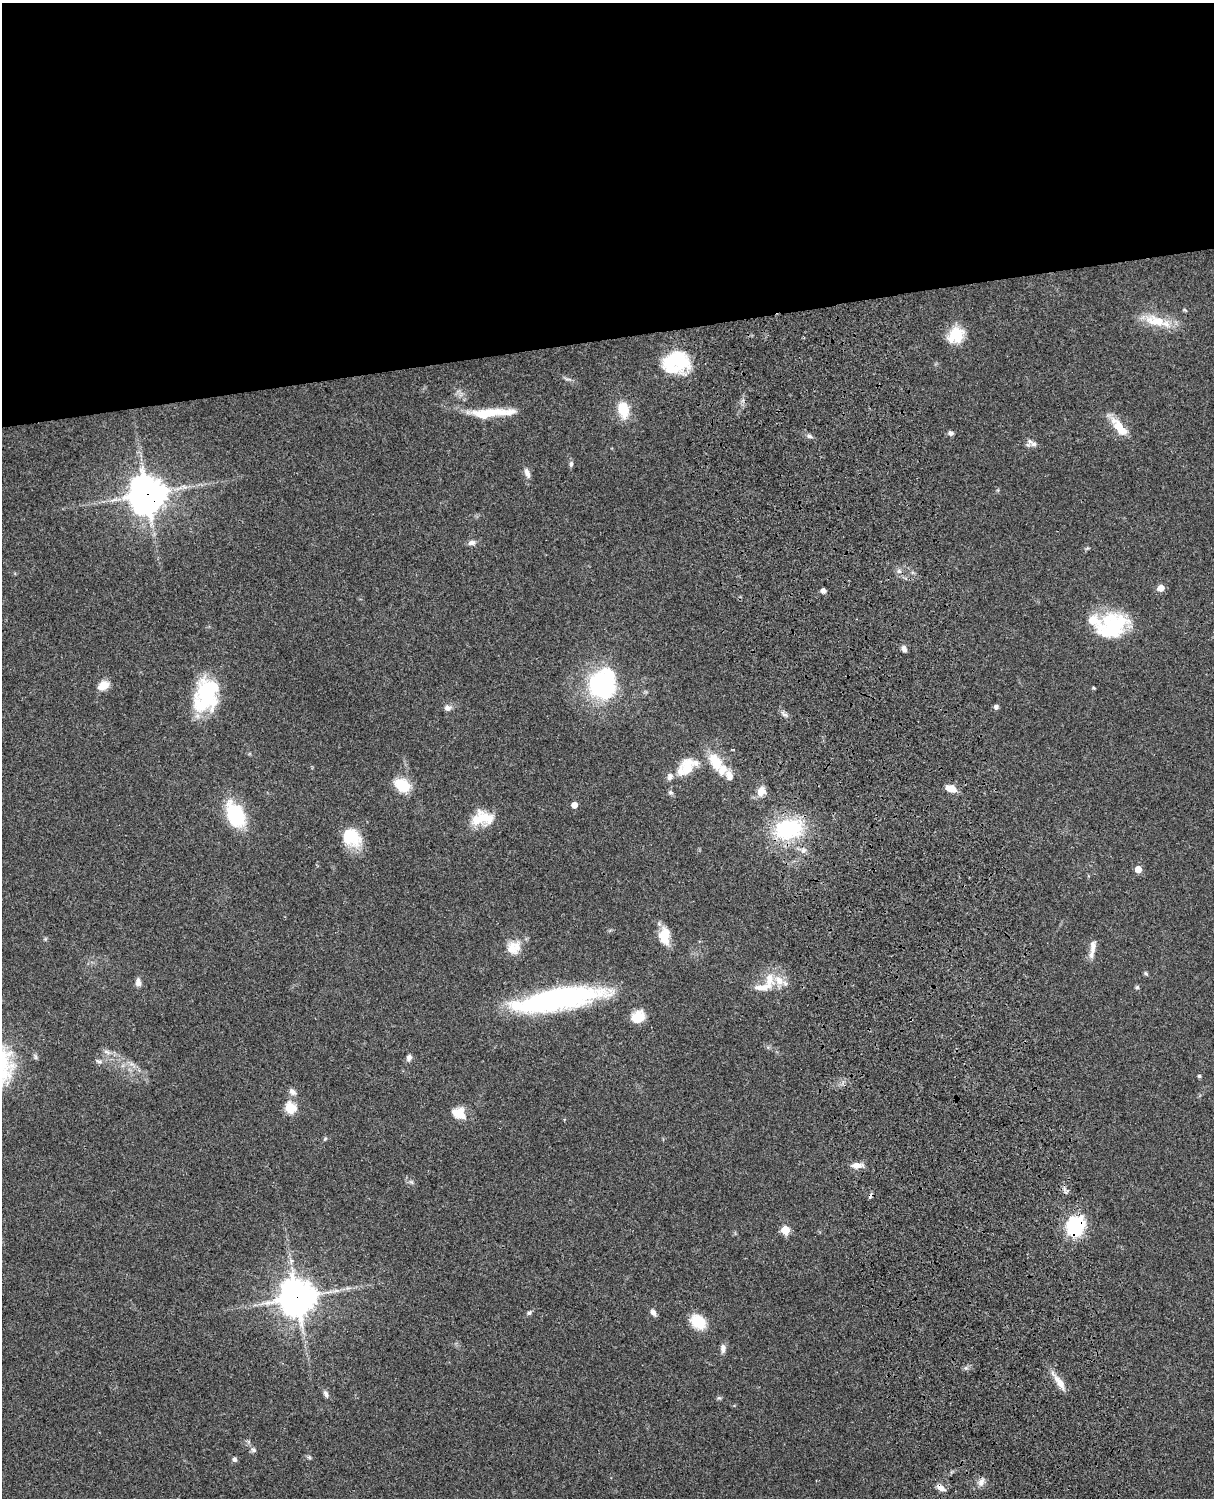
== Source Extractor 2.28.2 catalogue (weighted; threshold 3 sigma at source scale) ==
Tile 2 of 4 x 3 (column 2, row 1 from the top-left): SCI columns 1334-2545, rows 3268-4763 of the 5087 x 4926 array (HDU 1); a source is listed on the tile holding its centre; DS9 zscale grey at full resolution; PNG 1216 x 1500 px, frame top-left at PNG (2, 3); no overlay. Shown black and unused: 23% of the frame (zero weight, under 3 of 4 exposures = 6% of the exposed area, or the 3 px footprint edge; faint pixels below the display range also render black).
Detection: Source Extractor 2.28.2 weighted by HDU 2 'WHT'; one run over the whole footprint, this tile lists its part. Background 0.0958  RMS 0.0062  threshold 0.028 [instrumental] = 3 sigma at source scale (4.5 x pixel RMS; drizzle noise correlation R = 1.50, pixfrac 1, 0.05/0.05 arcsec/px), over >= 5 px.
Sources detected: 87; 3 inside a brighter object's white glare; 1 cosmic-ray / hot-pixel residue — not listed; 13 inside a brighter listed object's ellipse — not listed separately; the other 70 listed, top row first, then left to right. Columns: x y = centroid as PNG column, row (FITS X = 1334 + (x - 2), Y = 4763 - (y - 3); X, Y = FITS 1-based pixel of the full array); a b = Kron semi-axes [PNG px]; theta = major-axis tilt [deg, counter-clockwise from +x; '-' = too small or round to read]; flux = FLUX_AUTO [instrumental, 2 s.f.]
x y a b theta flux
1156 321 33 14 -14 16
956 335 20 17 46 15
675 360 31 20 0 38
623 409 14 10 -74 18
509 412 36 10 -1 8.1
483 415 28 12 -10 13
1121 430 36 11 -51 11
951 433 7 5 -11 1.9
809 436 7 5 -17 1.5
1030 441 12 8 59 2.5
571 464 9 5 76 1.4
527 473 14 6 -69 3.1
147 494 12 11 - 1300
471 543 10 6 8 2.4
899 571 6 5 - 1.5
1161 588 8 7 - 4
823 591 5 5 - 2.4
1112 626 37 26 24 44
904 649 7 5 -65 2.5
602 684 20 18 71 110
103 685 14 10 30 6.5
1094 688 5 4 - 0.67
207 694 37 23 71 50
996 707 6 5 - 1.7
447 708 9 7 14 2.7
785 714 10 4 -21 1.8
687 761 33 10 -13 7.9
715 762 27 15 -60 16
680 771 20 12 76 6.6
402 785 20 14 -30 14
952 788 11 10 - 5.3
761 791 12 10 68 5.5
670 792 6 6 - 1.4
574 805 5 4 - 5.8
235 815 29 17 -67 36
482 818 28 17 5 16
788 829 31 22 12 53
351 837 24 20 -38 19
1138 869 5 5 - 8.6
664 936 20 12 -86 12
1093 947 21 7 86 4.8
512 949 20 13 -75 8
1146 973 6 4 -45 0.94
769 979 19 12 -85 9.8
138 982 10 6 -85 3.1
1137 987 5 5 - 1
558 999 93 20 10 130
638 1017 14 11 36 12
409 1058 9 6 76 2.4
98 1061 9 4 -26 1.4
1199 1076 4 4 - 1
292 1092 11 7 -43 2.8
290 1108 6 5 - 44
457 1112 16 12 15 8.4
325 1139 6 4 45 0.8
857 1165 14 7 1 4.8
1075 1226 22 19 74 35
785 1230 5 5 - 23
297 1297 12 11 - 1200
653 1312 8 5 -57 2.8
529 1313 6 5 - 1.2
698 1322 16 12 -40 18
723 1348 11 7 -89 2.8
1059 1382 28 7 -55 6.9
326 1394 9 5 -65 2.2
253 1450 9 6 -43 1.7
309 1457 6 4 -44 0.94
234 1459 6 5 - 1.7
981 1482 10 8 58 3.3
941 1488 13 6 -31 3.5
Overlapping masked pixels (flux is a lower limit): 5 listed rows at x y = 147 494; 788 829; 1075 1226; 297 1297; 941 1488